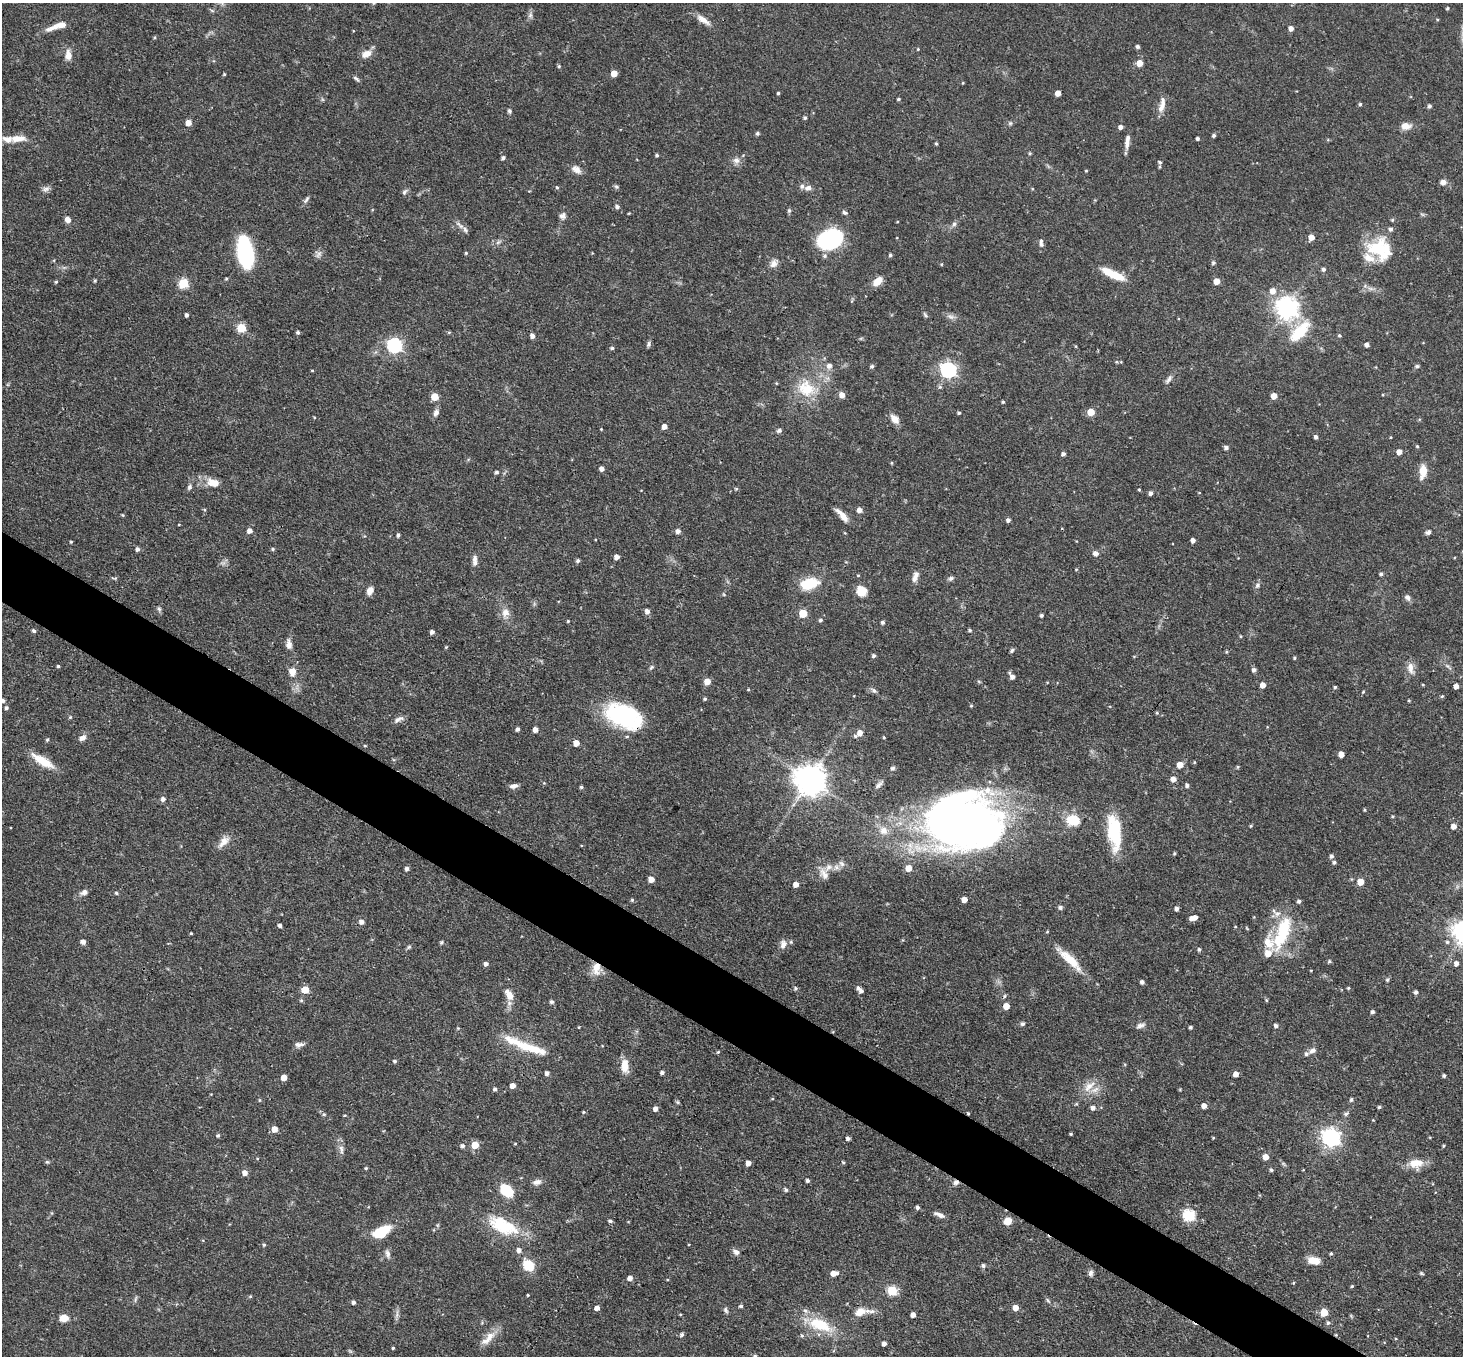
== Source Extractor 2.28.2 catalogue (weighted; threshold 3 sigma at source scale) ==
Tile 6 of 4 x 4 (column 2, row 2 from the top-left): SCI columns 1466-2926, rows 2999-4352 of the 5851 x 5858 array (HDU 1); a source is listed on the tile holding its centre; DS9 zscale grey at full resolution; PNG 1465 x 1358 px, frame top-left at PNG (2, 3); no overlay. Shown black and unused: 5% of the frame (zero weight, under 3 of 4 exposures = <1% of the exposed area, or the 3 px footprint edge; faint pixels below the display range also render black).
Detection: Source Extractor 2.28.2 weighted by HDU 2 'WHT'; one run over the whole footprint, this tile lists its part. Background 0.0564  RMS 0.0031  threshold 0.0141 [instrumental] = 3 sigma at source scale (4.5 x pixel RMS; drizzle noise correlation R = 1.50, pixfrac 1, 0.05/0.05 arcsec/px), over >= 5 px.
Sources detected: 392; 1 too faint to see at this stretch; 1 inside a brighter object's white glare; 2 cosmic-ray / hot-pixel residue — not listed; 20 inside a brighter listed object's ellipse — not listed separately; the other 368 listed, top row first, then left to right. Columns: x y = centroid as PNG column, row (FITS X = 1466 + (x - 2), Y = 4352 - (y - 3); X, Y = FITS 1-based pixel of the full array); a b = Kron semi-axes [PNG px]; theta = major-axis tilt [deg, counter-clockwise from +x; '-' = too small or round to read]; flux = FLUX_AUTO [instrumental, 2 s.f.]
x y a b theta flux
1447 8 4 3 - 0.38
530 15 7 4 90 0.82
703 20 19 7 -34 2.8
60 25 18 7 14 3
1291 28 4 4 - 1.7
1137 46 4 4 - 0.76
918 49 4 3 - 0.3
366 54 13 8 23 2.8
68 55 13 8 -87 2.3
1139 63 5 5 - 3.4
559 66 5 4 - 0.42
614 73 5 5 - 3.9
224 74 4 3 - 0.32
356 78 10 4 -34 0.66
963 83 3 3 - 0.25
778 93 3 3 - 0.42
1058 93 4 4 - 2.3
898 99 4 3 - 0.48
1360 104 4 4 - 0.47
1162 106 18 7 70 2.6
1429 106 5 4 - 0.77
509 111 6 5 - 0.59
805 118 4 4 - 0.57
188 123 5 5 - 2.5
1010 123 6 5 - 0.55
1406 126 10 8 3 2.8
1120 127 5 4 - 1.1
757 133 4 4 - 0.61
1214 135 4 4 - 0.64
18 138 21 9 2 3.9
1197 139 3 3 - 0.63
1127 142 18 5 82 2.1
936 144 4 3 - 0.44
1030 153 4 4 - 0.36
657 155 4 3 - 0.54
503 158 4 4 - 0.81
736 160 9 8 - 1.6
1160 162 6 5 - 0.7
576 169 13 8 -39 2
1086 171 3 3 - 0.29
1443 182 7 6 - 1.6
557 187 5 4 - 0.37
616 187 6 5 - 0.53
808 188 9 7 12 1.4
46 189 10 7 31 1.2
404 192 9 5 56 0.76
306 200 11 4 56 0.82
617 207 5 4 - 0.87
789 211 6 5 - 0.54
845 213 8 5 -28 0.65
1422 214 7 4 -19 0.46
562 216 9 8 - 1.3
68 219 6 6 - 1.9
1392 220 5 4 - 0.41
954 224 7 6 - 0.79
465 230 10 5 -59 1
1311 237 5 5 - 2.8
830 239 21 16 22 40
1041 241 6 5 - 0.71
498 242 8 4 45 0.75
1380 249 29 23 -28 15
245 252 27 12 -81 35
466 253 4 4 - 0.37
890 255 4 4 - 0.54
1213 263 5 4 - 0.62
773 264 11 9 63 1.8
941 264 4 4 - 0.31
1323 269 5 4 - 0.74
1113 274 27 8 -25 7.5
226 279 4 4 - 0.35
95 281 5 4 - 0.38
878 281 11 7 42 3.6
1217 281 5 4 - 3.8
56 282 5 4 - 0.37
184 283 5 5 - 19
1273 291 6 6 - 2.6
1287 308 8 7 - 230
186 315 4 3 - 0.79
925 315 8 4 -54 0.55
951 317 12 6 -18 1.3
241 328 5 5 - 12
1300 331 30 13 46 11
298 332 4 4 - 0.69
449 332 6 4 1 0.36
1339 335 4 4 - 0.44
532 336 5 4 - 1.4
648 344 7 5 71 0.76
394 345 6 6 - 66
1367 345 4 4 - 1.2
612 348 5 4 - 0.52
829 366 7 6 - 1.5
872 366 5 4 - 0.58
1417 366 6 5 - 0.58
312 370 4 3 - 0.28
948 370 7 6 - 84
1169 379 12 5 55 1.2
806 388 26 23 -41 12
842 395 5 5 - 2.3
1274 396 5 4 - 3.3
434 397 5 5 - 6.4
1003 402 4 4 - 0.41
436 412 9 7 66 1.3
1091 412 5 5 - 6.5
959 413 4 3 - 0.51
314 417 4 3 - 0.25
895 419 12 8 -48 2.5
664 426 5 4 - 1.8
601 429 3 3 - 0.24
779 430 6 5 - 0.87
1316 437 4 4 - 0.85
1417 446 4 4 - 0.36
1226 447 4 4 - 1
1399 452 5 4 - 2.1
1063 454 5 4 - 0.8
891 463 5 3 - 0.29
602 469 5 4 - 1.4
1423 471 15 7 82 4.3
496 472 5 4 - 0.61
213 483 17 10 -20 4.1
189 487 8 4 66 0.73
736 489 5 4 - 0.39
1139 489 4 3 - 0.28
1150 493 4 4 - 0.96
859 510 5 4 - 1.9
122 515 4 4 - 0.31
842 515 17 6 -48 3.3
1008 520 4 4 - 1
179 525 3 2 - 0.23
250 531 5 5 - 1.7
678 531 5 5 - 1.2
1428 532 7 5 21 0.81
398 535 4 4 - 0.79
1193 540 4 4 - 1.3
71 542 4 3 - 0.32
137 549 5 4 - 0.85
273 549 5 4 - 0.45
1095 553 8 6 -17 1.2
617 557 4 4 - 1.7
475 559 9 7 -89 1.2
578 561 5 4 - 0.74
1076 569 4 3 - 0.25
1381 574 4 4 - 0.63
858 575 5 3 - 0.28
114 578 10 3 -5 0.39
951 578 7 6 - 0.75
914 579 14 7 88 1.9
809 584 18 10 15 11
1257 585 8 6 55 0.87
370 591 9 6 65 2.1
861 591 11 10 - 4.9
1407 597 9 6 -48 1.1
159 609 7 5 -68 0.65
647 611 5 5 - 1.4
505 613 11 10 - 2.5
803 613 5 5 - 9.9
1041 615 4 3 - 0.65
820 620 5 4 - 0.63
568 621 4 3 - 0.32
882 622 4 4 - 0.75
969 630 5 4 - 0.52
34 631 4 4 - 0.72
432 632 4 4 - 1
1241 636 4 3 - 0.29
289 644 10 6 -84 2
446 647 4 3 - 0.3
1012 650 6 4 57 0.62
1226 652 4 4 - 0.36
874 656 4 4 - 0.68
1295 658 4 3 - 0.41
58 666 3 3 - 0.5
651 667 7 5 49 0.56
1411 668 18 8 -81 2.5
1254 670 5 4 - 1
292 672 9 9 - 2.3
1012 677 6 5 - 1.4
707 681 5 5 - 3.5
1263 685 5 4 - 2.4
1456 686 4 4 - 1.6
1335 687 3 3 - 0.42
748 689 4 3 - 0.27
874 690 8 6 -39 0.84
1363 692 4 3 - 0.29
1442 696 5 4 - 0.41
705 699 4 4 - 0.51
3 700 5 5 - 0.62
1409 700 5 3 - 0.29
971 706 4 4 - 0.31
6 708 5 4 - 0.75
1157 713 4 4 - 0.35
623 716 43 24 -23 31
70 717 5 4 - 0.38
399 719 14 6 29 1.3
518 729 4 4 - 0.94
535 730 4 4 - 2
860 733 6 5 - 2.4
884 737 4 3 - 0.38
82 738 11 7 35 1.4
47 740 5 3 - 0.46
576 743 5 5 - 3.1
365 746 4 3 - 0.28
1341 754 5 4 - 2.7
42 761 30 9 -32 6.4
1194 762 5 3 - 0.26
1180 765 5 5 - 3.5
1238 767 5 3 - 0.33
892 768 6 6 - 0.64
810 779 9 9 - 560
1173 779 5 5 - 2.3
879 784 13 5 44 1
1187 785 5 4 - 0.85
514 786 10 6 11 1.4
581 787 4 4 - 0.55
163 799 5 5 - 1.1
1364 810 4 3 - 0.34
1393 816 4 4 - 0.34
1073 820 10 8 -7 10
966 823 78 56 -6 230
1251 826 4 3 - 0.34
1453 826 5 5 - 2.3
884 831 12 11 - 3.2
1114 832 37 14 -83 18
224 842 19 9 46 2.7
1174 853 4 3 - 0.41
1331 856 5 4 - 0.82
1334 862 4 4 - 0.6
837 867 9 6 -28 1.2
908 868 5 5 - 3.8
407 869 4 4 - 0.89
824 874 16 9 -59 2.3
651 879 5 4 - 2.9
1360 882 5 5 - 5
796 884 5 4 - 2.1
84 892 8 6 17 1.4
116 893 5 4 - 0.45
632 900 5 4 - 0.44
964 900 4 4 - 2.5
1299 901 4 4 - 0.76
1060 907 6 6 - 0.69
1177 909 4 4 - 1
1193 918 8 4 12 2.5
361 922 5 5 - 1.6
280 926 4 4 - 0.96
1283 932 36 13 70 19
191 933 3 3 - 0.28
83 942 6 5 - 1.3
441 943 5 4 - 0.57
783 944 12 8 77 1.7
409 947 6 5 - 0.52
1199 949 4 4 - 0.57
1070 959 38 10 -42 7.4
1329 961 5 4 - 0.47
1456 963 6 5 - 1.3
486 964 4 4 - 1.1
596 968 17 11 -89 4.2
1387 980 5 4 - 0.54
1142 982 4 4 - 0.93
795 988 5 5 - 0.59
858 988 5 5 - 0.82
1348 988 5 4 - 0.39
305 990 5 5 - 5.6
861 991 4 4 - 0.99
1416 992 4 4 - 0.88
509 995 17 9 -59 3.3
301 1000 5 4 - 0.43
1266 1000 6 3 -71 0.34
551 1002 5 5 - 0.65
1006 1006 5 4 - 3.7
1372 1012 4 4 - 0.75
1023 1024 5 4 - 0.81
1141 1025 12 6 17 1.2
1276 1026 4 4 - 0.94
579 1027 3 3 - 0.26
1190 1027 3 3 - 0.62
299 1044 11 6 3 1.3
529 1048 57 11 -19 11
1313 1050 9 6 24 1.2
718 1052 4 3 - 0.37
395 1061 4 4 - 0.54
625 1065 14 8 -84 4.7
547 1073 4 4 - 1.1
662 1073 4 4 - 0.91
1236 1074 4 4 - 1.9
1444 1075 3 3 - 0.63
284 1078 5 4 - 3
512 1086 4 4 - 2.4
1089 1086 21 9 43 3.8
495 1089 4 4 - 0.79
772 1099 5 3 - 0.26
259 1100 5 3 - 0.32
1351 1100 5 4 - 0.58
677 1102 5 5 - 0.44
1204 1106 4 4 - 2.4
1379 1107 4 3 - 0.53
1093 1108 5 5 - 1.3
655 1109 5 4 - 1.3
583 1112 4 4 - 0.35
968 1113 4 3 - 0.32
324 1114 6 5 - 0.48
1346 1114 7 5 17 0.72
345 1115 4 3 - 0.29
274 1129 5 5 - 3.5
1071 1134 3 3 - 0.34
218 1135 5 4 - 0.41
1331 1137 7 7 - 120
848 1138 4 4 - 0.94
1213 1138 3 3 - 0.27
515 1144 3 3 - 0.3
475 1145 5 5 - 6.5
462 1146 5 5 - 0.84
1443 1146 4 3 - 0.33
341 1149 14 5 -82 1.5
1266 1157 5 4 - 3.1
47 1162 6 5 - 0.47
843 1162 4 3 - 0.41
748 1163 4 4 - 2.2
1416 1163 17 12 4 5.1
366 1168 4 3 - 0.41
1271 1170 4 4 - 0.67
245 1173 6 5 - 1.7
807 1181 4 4 - 0.72
537 1182 11 7 12 1.5
956 1182 7 6 - 1.1
506 1190 15 11 -41 9
786 1190 5 5 - 0.56
917 1207 4 4 - 0.74
939 1215 15 5 -22 1.4
1189 1215 6 6 - 32
610 1221 4 3 - 0.73
1008 1221 7 6 - 3.9
628 1222 4 3 - 0.22
506 1227 38 21 -10 14
381 1232 17 9 32 12
264 1245 4 4 - 0.48
519 1250 5 5 - 1.5
736 1252 9 6 -36 1.3
388 1254 11 6 -78 1.2
1331 1254 4 3 - 0.39
1314 1260 13 8 -8 4
528 1265 14 11 -49 6.3
983 1266 4 4 - 0.85
834 1273 7 4 9 2.6
1091 1273 8 6 82 0.9
1421 1273 6 4 -19 0.41
630 1278 5 4 - 1.8
1352 1286 4 4 - 0.38
892 1291 5 5 - 17
528 1295 3 3 - 0.31
250 1296 5 4 - 0.36
135 1299 10 3 75 0.53
1048 1301 8 4 -48 0.55
353 1302 4 4 - 0.85
741 1306 4 3 - 0.67
597 1308 4 4 - 1.8
1015 1308 5 5 - 2.7
726 1310 9 5 -62 0.72
860 1312 13 8 18 3.9
1324 1312 5 5 - 7.5
680 1314 5 3 - 0.29
397 1315 12 5 82 1
913 1315 4 4 - 1.9
64 1318 9 7 7 3.2
820 1325 34 15 -20 12
682 1335 5 4 - 0.77
802 1336 5 4 - 0.48
488 1338 25 9 46 4
884 1344 4 4 - 1.2
393 1348 3 3 - 0.39
755 1356 5 4 - 0.59
Overlapping masked pixels (flux is a lower limit): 6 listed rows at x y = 245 252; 623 716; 966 823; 596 968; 968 1113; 956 1182
Isophote crosses this tile's border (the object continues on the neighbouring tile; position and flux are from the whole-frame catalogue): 2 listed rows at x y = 3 700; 755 1356